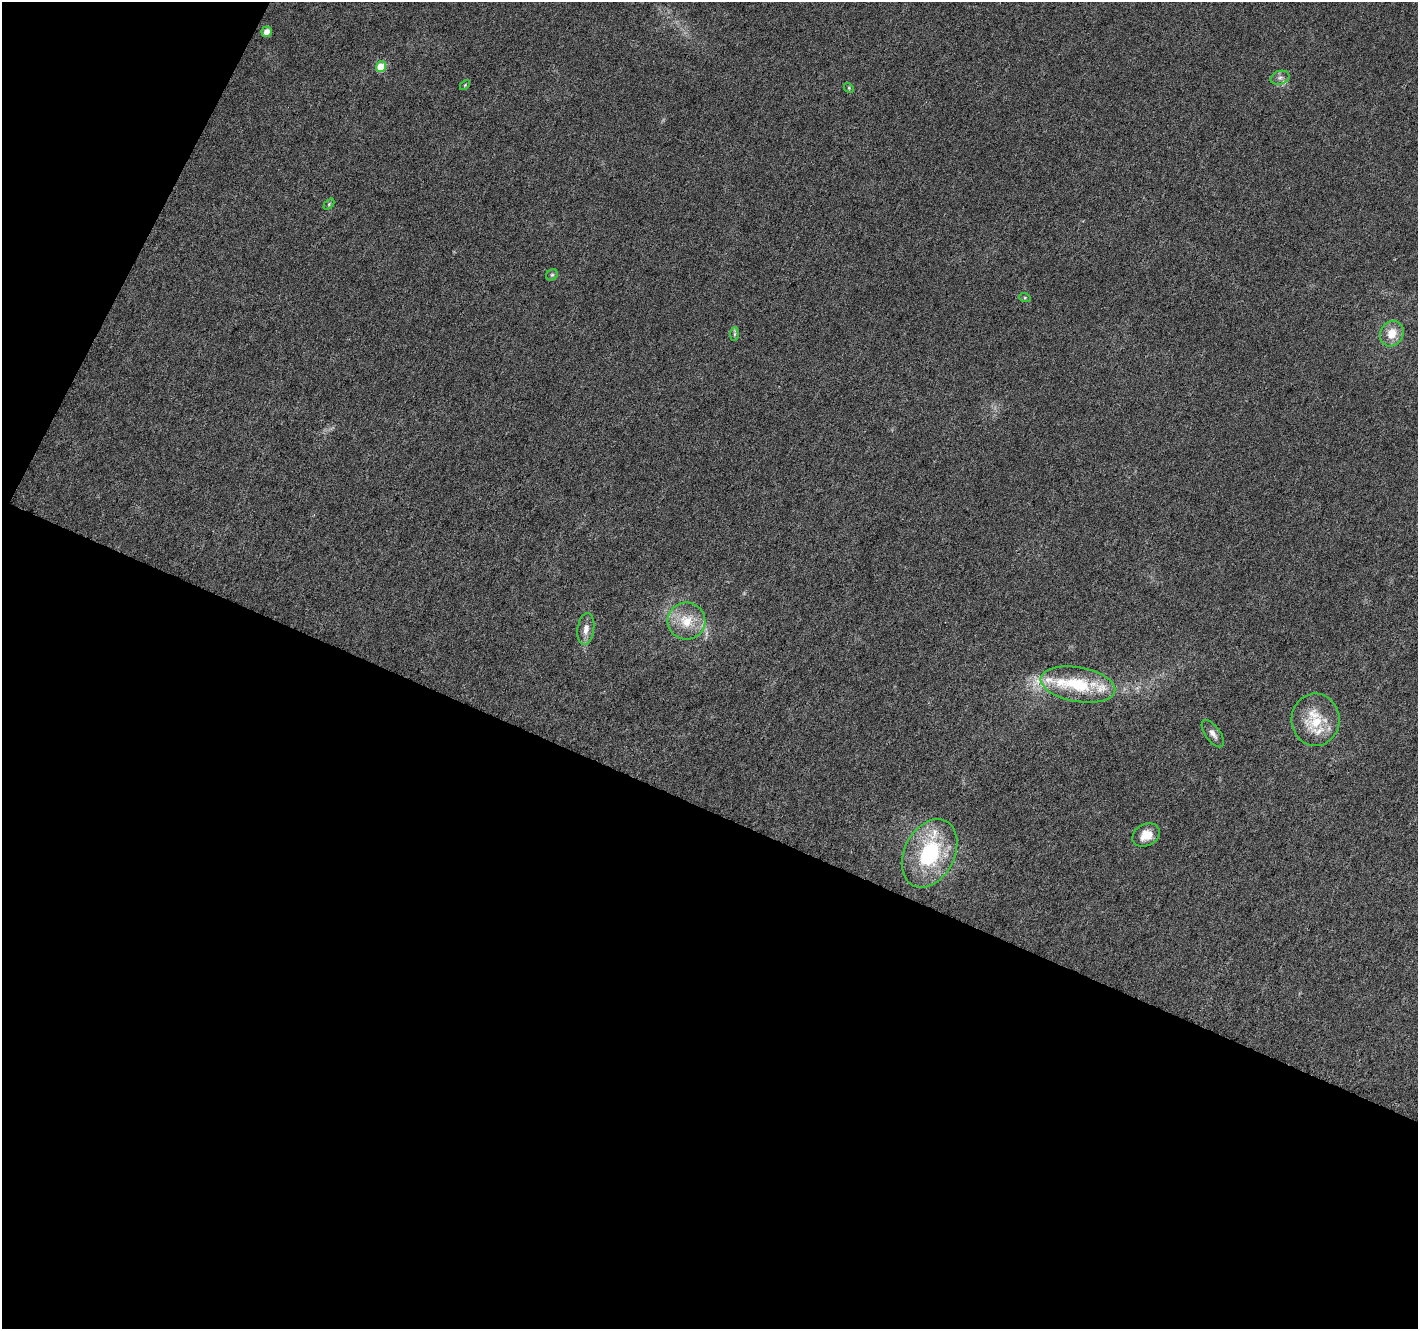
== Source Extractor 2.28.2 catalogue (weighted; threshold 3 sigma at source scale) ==
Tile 3 of 2 x 2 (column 1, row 2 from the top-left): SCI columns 1-1416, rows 124-1450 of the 2832 x 2883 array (HDU 1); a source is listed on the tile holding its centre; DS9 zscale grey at full resolution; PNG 1420 x 1331 px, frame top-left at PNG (2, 2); each listed source drawn as its Kron ellipse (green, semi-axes under 4 px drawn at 4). Shown black and unused: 43% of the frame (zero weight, under 3 of 6 exposures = <1% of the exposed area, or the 3 px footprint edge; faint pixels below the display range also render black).
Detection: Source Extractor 2.28.2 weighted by HDU 2 'WHT'; one run over the whole footprint, this tile lists its part. Background 0.0229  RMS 0.0045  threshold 0.0185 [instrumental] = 3 sigma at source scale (4.09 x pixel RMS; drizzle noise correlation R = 1.36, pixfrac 0.8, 0.0396/0.0396 arcsec/px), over >= 5 px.
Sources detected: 21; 4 inside a brighter listed object's ellipse — not listed separately; the other 17 listed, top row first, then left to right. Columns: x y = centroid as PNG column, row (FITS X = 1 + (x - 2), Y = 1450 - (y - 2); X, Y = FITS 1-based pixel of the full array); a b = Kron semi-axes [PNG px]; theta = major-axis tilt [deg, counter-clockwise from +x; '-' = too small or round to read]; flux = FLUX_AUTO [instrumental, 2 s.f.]
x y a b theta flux
267 32 5 5 - 3.7
381 67 5 5 - 11
1280 78 9 6 16 1.8
465 85 6 3 46 0.45
849 88 5 4 - 0.45
329 204 6 4 46 0.59
552 275 6 5 - 0.77
1025 298 6 4 -18 0.54
1392 333 13 11 60 7
734 334 7 4 89 0.78
686 621 19 18 - 11
586 629 16 8 82 3.5
1078 685 38 17 -10 23
1316 720 26 24 -89 17
1213 734 16 7 -55 2.6
1146 835 14 10 27 5.9
930 853 36 25 63 40